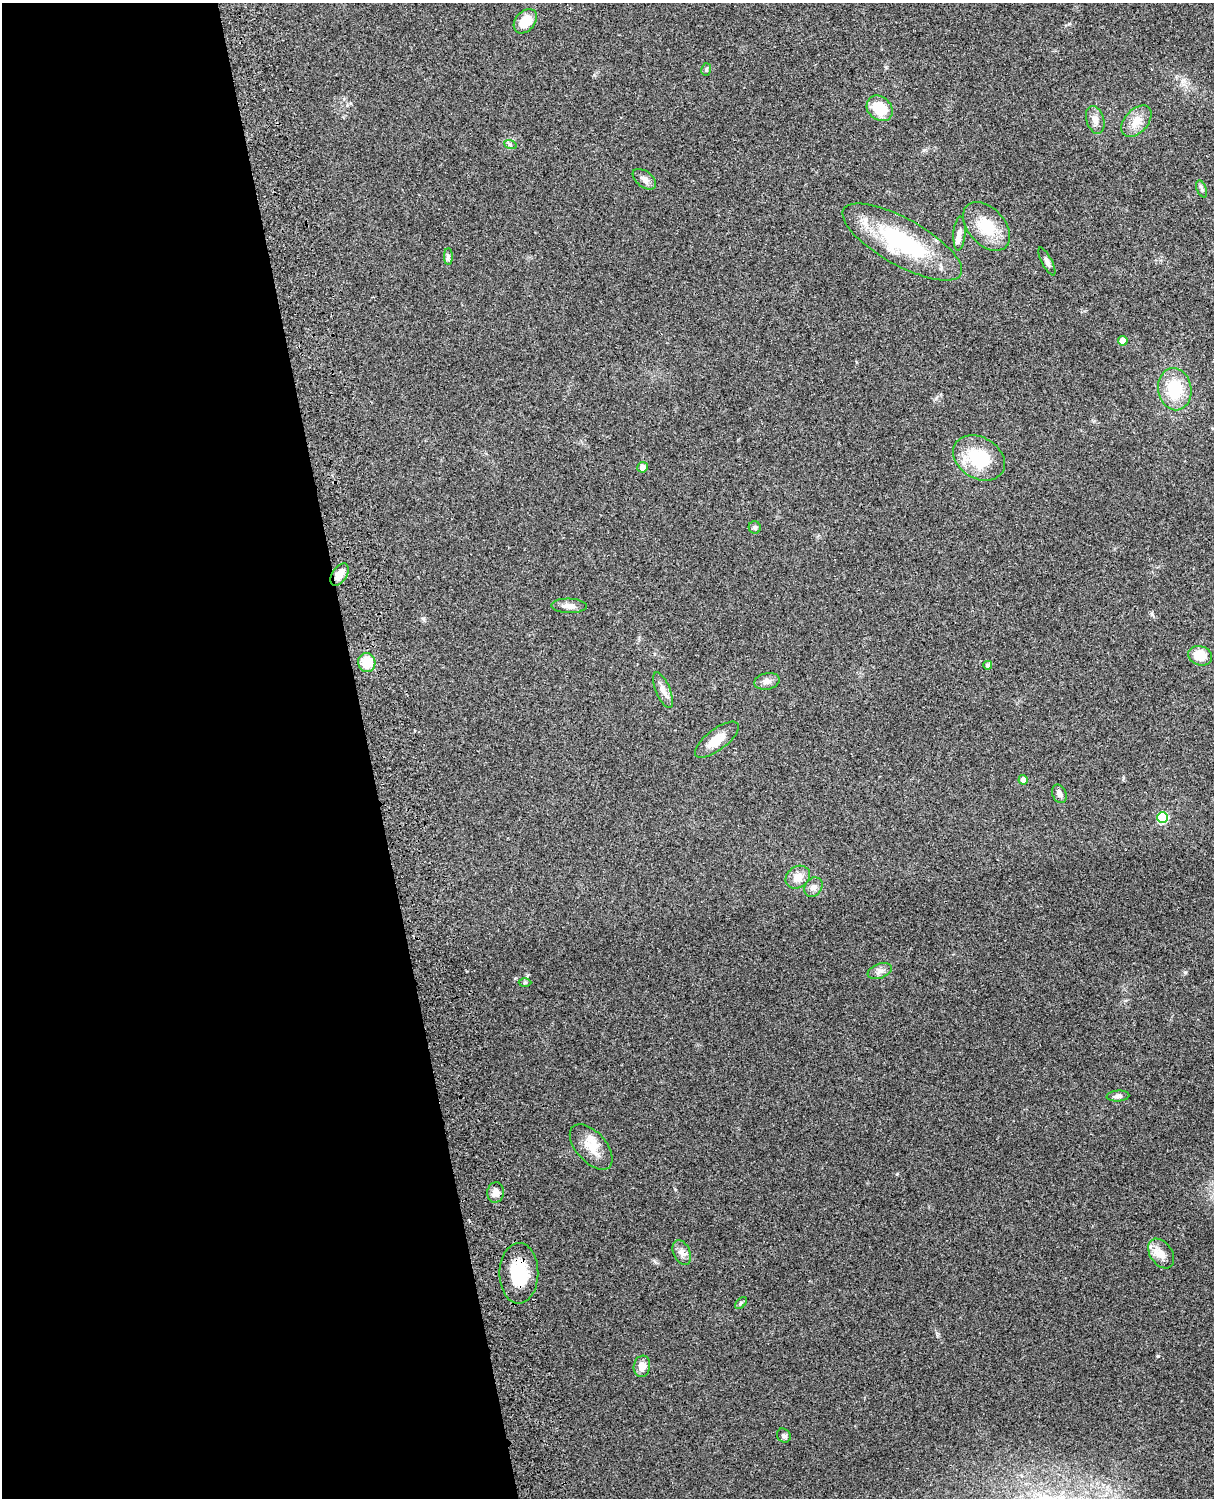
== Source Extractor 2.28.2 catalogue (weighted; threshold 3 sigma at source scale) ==
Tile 5 of 4 x 3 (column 1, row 2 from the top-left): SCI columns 120-1331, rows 1660-3155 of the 5090 x 4928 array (HDU 1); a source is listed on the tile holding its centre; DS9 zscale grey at full resolution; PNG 1216 x 1500 px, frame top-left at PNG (2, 3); each listed source drawn as its Kron ellipse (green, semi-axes under 4 px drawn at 4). Shown black and unused: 30% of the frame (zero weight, under 3 of 4 exposures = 6% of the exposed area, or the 3 px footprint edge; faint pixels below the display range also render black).
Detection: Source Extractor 2.28.2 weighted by HDU 2 'WHT'; one run over the whole footprint, this tile lists its part. Background 0.273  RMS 0.0091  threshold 0.0412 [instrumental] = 3 sigma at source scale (4.5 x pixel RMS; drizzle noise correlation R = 1.50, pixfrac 1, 0.05/0.05 arcsec/px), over >= 5 px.
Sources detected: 44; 2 inside a brighter listed object's ellipse — not listed separately; the other 42 listed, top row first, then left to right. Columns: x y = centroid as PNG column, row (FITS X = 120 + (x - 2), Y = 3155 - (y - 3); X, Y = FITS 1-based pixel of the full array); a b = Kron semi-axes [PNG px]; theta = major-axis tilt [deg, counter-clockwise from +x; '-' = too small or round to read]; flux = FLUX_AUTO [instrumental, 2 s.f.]
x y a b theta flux
525 21 14 9 49 17
706 70 6 4 75 1.5
880 108 14 11 -44 25
1095 120 14 8 -72 6
1136 121 18 11 48 12
510 144 6 4 -20 1.5
644 179 13 8 -38 4.8
1202 189 9 4 -67 2
986 226 28 18 -48 28
959 234 17 6 85 4.6
902 242 67 23 -29 95
448 256 8 4 90 2.1
1047 262 15 5 -63 3.6
1123 341 4 4 - 9
1175 389 21 16 -80 35
979 458 27 20 -31 42
642 467 5 5 - 4.9
755 528 6 6 - 2.2
340 575 12 7 57 9.3
569 606 18 7 -2 5.7
1200 656 12 9 -20 16
367 662 10 8 -84 22
988 665 4 4 - 3.4
767 681 13 8 11 5
663 690 19 7 -68 6.2
717 740 26 10 37 14
1023 780 4 4 - 4.2
1059 794 9 7 -65 4.1
1162 817 5 5 - 54
798 877 13 10 36 8.7
813 887 10 8 54 4.1
880 971 12 7 21 4.4
525 983 6 4 2 1.3
1118 1096 11 5 4 3.1
591 1147 27 15 -48 16
496 1192 10 8 81 6.2
682 1253 13 8 -66 4.9
1161 1254 16 11 -55 9.4
519 1273 30 19 89 37
741 1303 7 4 44 1.6
642 1366 10 8 80 8.1
784 1436 7 6 - 2.4
Overlapping masked pixels (flux is a lower limit): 2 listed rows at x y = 902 242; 519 1273
Unlisted compact peaks at least as high as the median listed source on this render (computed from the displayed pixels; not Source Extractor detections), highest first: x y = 1158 1356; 1185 972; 897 1174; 1152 614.